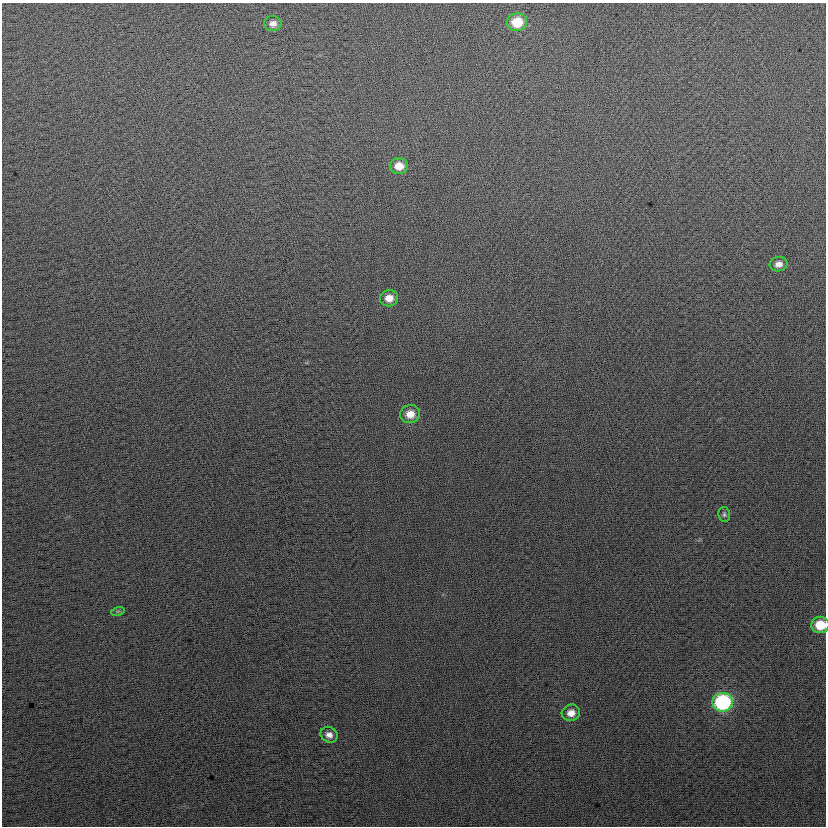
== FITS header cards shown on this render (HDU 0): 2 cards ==
NAXIS1  =                  824
NAXIS2  =                  824

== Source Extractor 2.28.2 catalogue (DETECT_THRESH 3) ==
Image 824 x 824 px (HDU 0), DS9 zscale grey, 1 PNG px = 1 image px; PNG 828 x 828 px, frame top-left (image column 1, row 824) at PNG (2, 3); each listed source drawn as its Kron ellipse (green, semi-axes under 4 px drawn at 4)
Background 24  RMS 14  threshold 42.6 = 3 sigma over >= 5 px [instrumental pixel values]
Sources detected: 12; all 12 listed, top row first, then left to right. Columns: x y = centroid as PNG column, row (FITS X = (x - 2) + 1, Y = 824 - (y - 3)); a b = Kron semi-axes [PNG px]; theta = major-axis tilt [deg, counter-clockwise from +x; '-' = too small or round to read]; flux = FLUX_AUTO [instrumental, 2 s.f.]
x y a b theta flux
517 22 10 9 - 28000
273 24 9 7 1 5500
399 166 9 8 - 12000
779 264 9 7 11 5900
389 298 9 8 - 9100
410 414 10 9 - 12000
724 514 7 6 - 2000
118 611 7 4 18 1400
820 625 9 8 - 24000
723 702 10 9 - 130000
571 713 9 8 - 8700
329 735 9 7 -33 5900
At the frame edge (FLAGS 8, measured only in part): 1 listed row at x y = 820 625